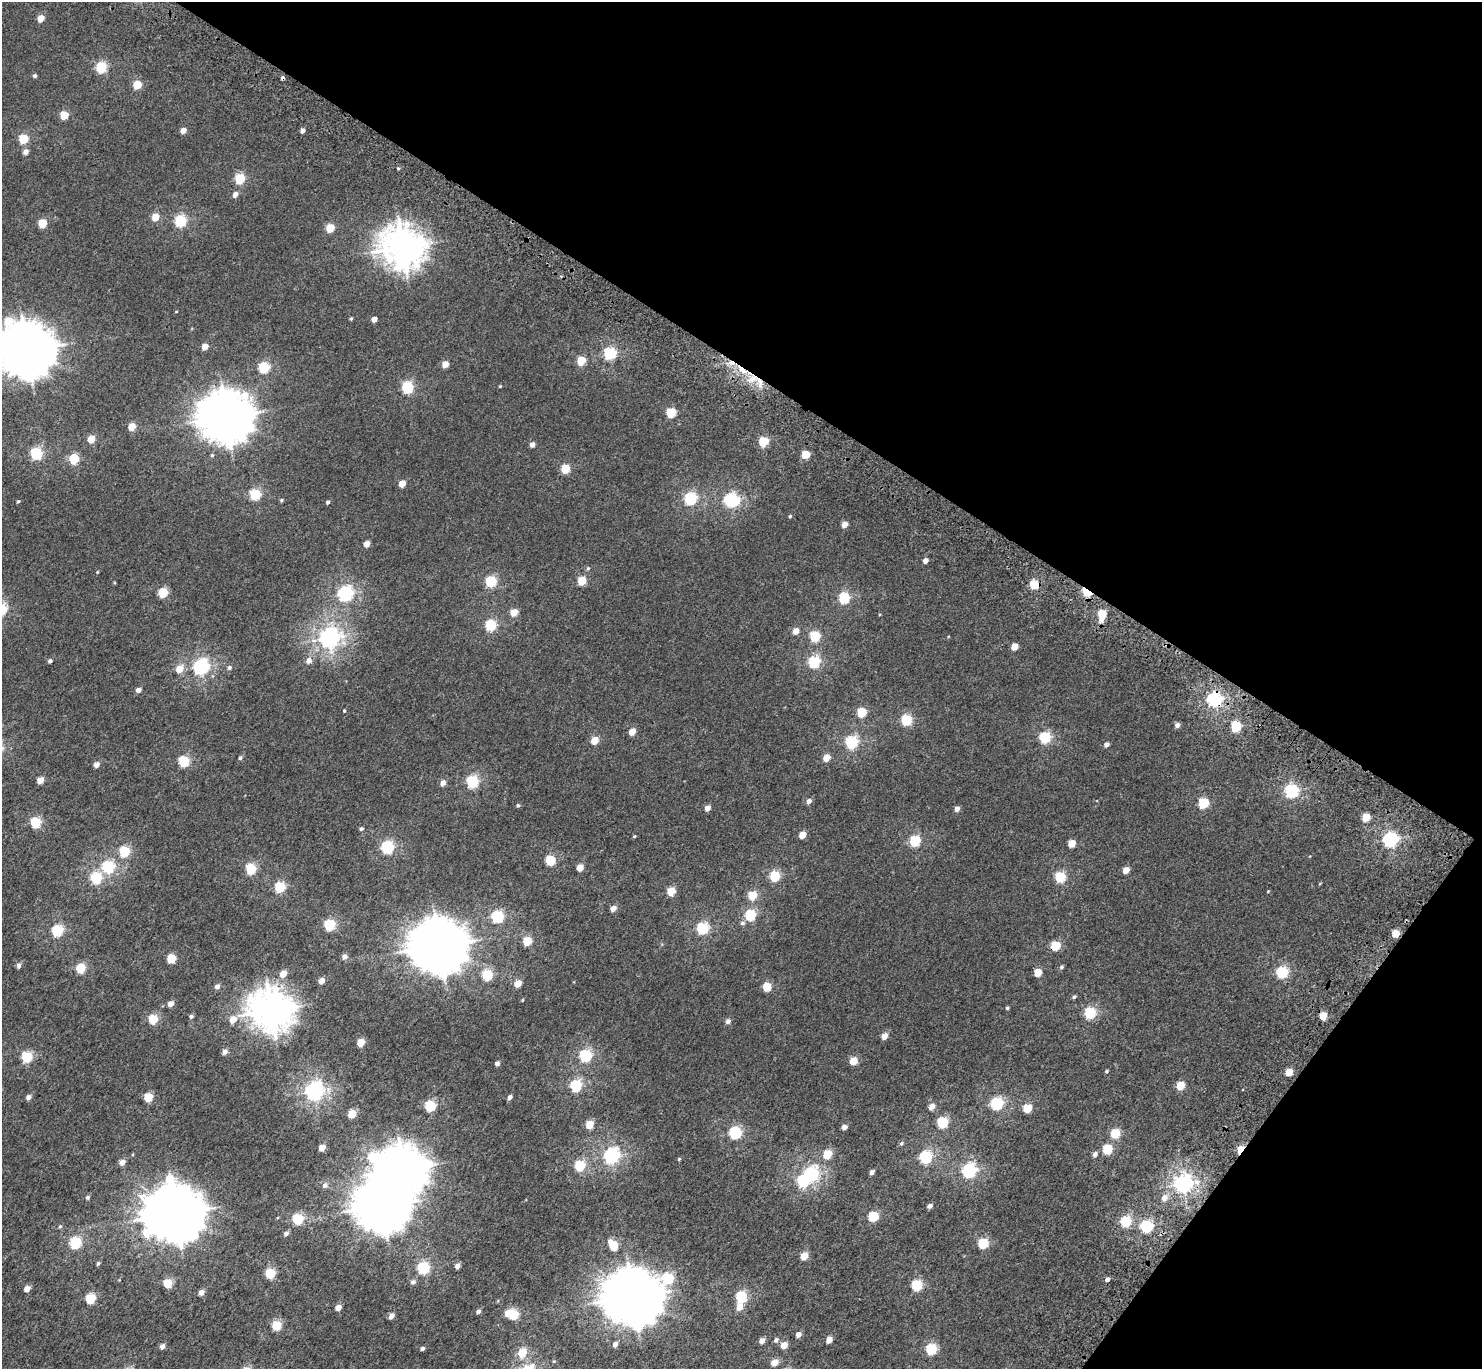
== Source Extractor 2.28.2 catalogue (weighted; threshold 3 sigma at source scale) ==
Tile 8 of 4 x 4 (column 4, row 2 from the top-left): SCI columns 4539-6018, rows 3118-4484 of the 6113 x 6171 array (HDU 1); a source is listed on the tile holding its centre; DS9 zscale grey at full resolution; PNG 1484 x 1371 px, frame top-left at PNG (2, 2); no overlay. Shown black and unused: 33% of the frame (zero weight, under 3 of 5 exposures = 6% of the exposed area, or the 3 px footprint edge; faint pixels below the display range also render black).
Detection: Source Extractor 2.28.2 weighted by HDU 2 'WHT'; one run over the whole footprint, this tile lists its part. Background 0.00263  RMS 0.0031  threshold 0.0141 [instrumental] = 3 sigma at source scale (4.5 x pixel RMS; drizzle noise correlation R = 1.50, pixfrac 1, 0.0396/0.0396 arcsec/px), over >= 5 px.
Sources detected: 250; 3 inside a brighter object's white glare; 2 cosmic-ray / hot-pixel residue — not listed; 1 inside a brighter listed object's ellipse — not listed separately; the other 244 listed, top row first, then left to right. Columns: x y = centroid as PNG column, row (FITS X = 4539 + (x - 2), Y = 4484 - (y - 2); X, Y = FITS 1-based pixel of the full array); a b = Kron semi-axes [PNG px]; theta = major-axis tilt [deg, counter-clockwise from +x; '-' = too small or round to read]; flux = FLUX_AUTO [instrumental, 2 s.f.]
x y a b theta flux
40 18 5 4 - 3.6
101 67 6 5 - 20
35 76 5 4 - 0.59
137 84 5 5 - 8.9
64 115 5 5 - 8.9
183 130 4 4 - 2.5
302 130 4 4 - 1.3
23 139 5 5 - 14
25 152 5 5 - 1.7
398 169 4 3 - 0.31
240 179 6 5 - 18
235 194 5 5 - 1.7
155 217 5 5 - 5.5
180 221 6 5 - 28
43 223 5 5 - 10
330 228 5 5 - 8
402 247 15 13 -29 460
351 319 4 4 - 0.37
374 319 4 4 - 2
205 346 5 4 - 2.9
27 350 20 17 -45 1200
609 353 6 5 - 33
581 361 5 5 - 8.9
445 364 5 4 - 3.4
264 367 6 5 - 22
742 370 17 6 -35 3.7
760 382 14 6 -64 2.3
500 386 4 4 - 0.24
407 387 6 5 - 27
671 412 6 5 - 12
226 417 17 16 - 880
132 426 5 5 - 5.4
91 439 5 4 - 5.2
763 441 5 5 - 15
532 444 5 4 - 1.5
36 453 6 5 - 29
805 454 5 5 - 6.8
74 459 5 5 - 15
565 468 5 5 - 10
402 483 5 4 - 4
255 494 6 5 - 20
690 498 6 6 - 32
281 500 5 4 - 0.38
731 500 8 6 -12 48
18 501 4 3 - 0.33
328 502 4 4 - 0.65
790 516 4 4 - 0.36
845 524 5 4 - 2.8
366 544 5 4 - 2.6
925 561 4 4 - 1.8
588 568 5 5 - 0.43
97 572 4 3 - 0.22
490 581 6 5 - 22
582 581 5 5 - 8.4
1034 584 5 5 - 13
1086 591 7 4 -41 20
163 593 5 5 - 13
345 594 7 6 - 64
844 598 6 5 - 24
514 612 5 4 - 4.8
1102 614 5 5 - 8.5
1101 619 6 5 - 2
490 625 6 5 - 23
796 631 5 5 - 3
815 636 6 5 - 16
329 638 8 7 - 140
1014 646 5 5 - 3.8
50 661 4 4 - 0.76
309 661 6 6 - 1.7
814 662 6 5 - 29
201 667 7 6 - 70
229 668 5 5 - 0.65
179 669 6 5 - 4.5
138 690 5 4 - 1.5
1214 699 6 6 - 63
344 711 4 3 - 0.33
861 712 6 5 - 11
906 720 6 5 - 20
1177 725 5 4 - 1.4
1236 726 6 5 - 20
632 732 5 4 - 3.8
1045 737 6 5 - 25
595 740 5 4 - 5.8
851 742 6 6 - 34
1106 744 5 4 - 1.3
240 758 5 4 - 0.55
826 758 5 5 - 3.7
184 761 5 5 - 23
96 764 4 4 - 2.2
40 780 5 4 - 3.6
472 781 6 5 - 30
443 783 5 5 - 1.8
1291 791 6 6 - 45
809 801 5 5 - 1.4
1203 803 6 5 - 19
518 805 5 4 - 0.43
707 808 5 4 - 2.2
957 809 5 4 - 1.4
1366 817 5 5 - 6.8
36 822 6 5 - 19
361 829 4 4 - 0.64
802 835 5 4 - 3.7
634 836 4 4 - 0.29
1390 839 7 6 - 62
915 841 6 5 - 20
1072 843 5 5 - 5.3
387 847 6 6 - 35
124 851 6 5 - 17
550 860 5 5 - 14
108 867 6 6 - 28
580 867 5 4 - 3.7
251 869 5 5 - 19
1126 870 5 4 - 3.7
775 876 6 5 - 17
1060 877 6 5 - 18
96 878 6 5 - 25
280 887 6 5 - 20
671 891 5 5 - 7.6
1268 891 4 3 - 0.2
752 895 5 5 - 8
613 908 5 4 - 2.3
750 915 6 5 - 21
497 916 6 6 - 29
742 923 6 6 - 0.72
330 925 6 5 - 25
702 928 6 5 - 28
57 931 6 5 - 28
1395 933 5 4 - 5.5
527 941 5 5 - 9
1055 945 6 5 - 12
439 946 18 16 -10 1200
344 956 5 5 - 1.6
171 958 5 5 - 10
19 965 5 4 - 1.1
1061 967 6 4 19 0.48
80 968 5 5 - 14
1038 972 5 5 - 5.1
1282 972 6 6 - 27
283 974 5 4 - 4
487 975 6 5 - 19
321 981 5 4 - 2.4
518 983 5 4 - 4.4
217 986 5 5 - 1.3
767 987 5 5 - 9.1
1074 997 5 4 - 0.5
522 1000 4 3 - 0.24
170 1004 5 4 - 2.2
1007 1008 3 3 - 0.48
271 1010 14 13 - 480
1090 1013 6 5 - 25
191 1016 5 4 - 0.71
153 1019 5 5 - 12
233 1020 6 5 - 3.7
728 1021 5 5 - 1.3
884 1036 5 5 - 2.7
360 1042 5 5 - 6.1
225 1052 5 5 - 1.5
585 1055 6 5 - 31
27 1057 6 5 - 21
853 1061 5 5 - 6.4
497 1064 4 4 - 1.1
1106 1071 4 3 - 0.39
1289 1072 5 5 - 7.1
576 1085 6 5 - 28
1180 1085 5 5 - 8
314 1091 7 6 - 110
28 1097 5 4 - 1.4
148 1097 5 5 - 9.4
510 1097 5 4 - 1.1
997 1103 6 6 - 35
430 1106 6 5 - 21
932 1106 5 5 - 2.3
1027 1108 5 5 - 9
352 1114 5 5 - 7.5
942 1122 6 5 - 22
589 1124 5 5 - 6.2
844 1127 4 4 - 1.5
735 1133 6 6 - 32
1115 1133 6 5 - 12
901 1143 5 5 - 0.47
322 1147 5 4 - 4.2
1107 1149 6 5 - 13
1241 1149 7 4 53 13
828 1154 6 5 - 8.5
1095 1154 5 5 - 1.1
611 1156 7 6 - 66
373 1157 23 18 86 24
925 1157 6 5 - 36
679 1159 4 4 - 0.29
122 1162 5 4 - 2.2
580 1166 6 5 - 18
969 1170 6 6 - 56
872 1172 4 4 - 1.2
811 1174 7 6 - 51
1183 1184 7 6 - 120
325 1185 6 6 - 1.1
87 1197 5 5 - 0.56
1164 1198 7 6 - 2.2
382 1205 18 16 -6 930
930 1206 5 4 - 1.1
175 1213 20 19 - 1300
873 1216 6 5 - 17
297 1219 6 5 - 20
1126 1221 6 5 - 19
1146 1226 6 5 - 33
60 1227 5 4 - 0.4
286 1234 6 5 - 0.98
75 1242 6 5 - 28
983 1243 6 5 - 19
613 1245 7 5 -50 12
804 1256 6 5 - 5.4
98 1263 5 4 - 0.43
457 1266 5 4 - 1.5
423 1268 6 5 - 31
270 1273 5 5 - 15
668 1278 59 34 50 42
1107 1279 5 4 - 1
413 1282 6 5 - 0.9
167 1283 5 5 - 11
916 1285 6 5 - 19
27 1288 5 4 - 2.7
201 1293 5 4 - 2.2
633 1297 17 16 - 1200
741 1297 6 5 - 23
90 1298 5 5 - 15
338 1307 4 4 - 2.8
739 1307 6 5 - 3.2
478 1311 5 4 - 1
507 1313 5 5 - 2.4
513 1314 6 5 - 17
391 1316 5 4 - 1.9
276 1325 5 5 - 13
798 1334 5 4 - 1.9
776 1340 6 5 - 0.81
829 1340 5 4 - 3.2
762 1341 5 4 - 2.2
615 1344 5 4 - 1.5
784 1345 5 5 - 3.3
162 1346 5 4 - 1.5
422 1348 4 4 - 0.79
931 1349 6 5 - 21
522 1353 6 5 - 7.6
554 1361 5 3 - 0.25
774 1362 6 5 - 3.5
Overlapping masked pixels (flux is a lower limit): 8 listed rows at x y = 742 370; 760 382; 1034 584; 1086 591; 1214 699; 1055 945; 1241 1149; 1183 1184
Isophote crosses this tile's border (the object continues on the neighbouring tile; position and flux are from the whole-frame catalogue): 1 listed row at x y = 27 350